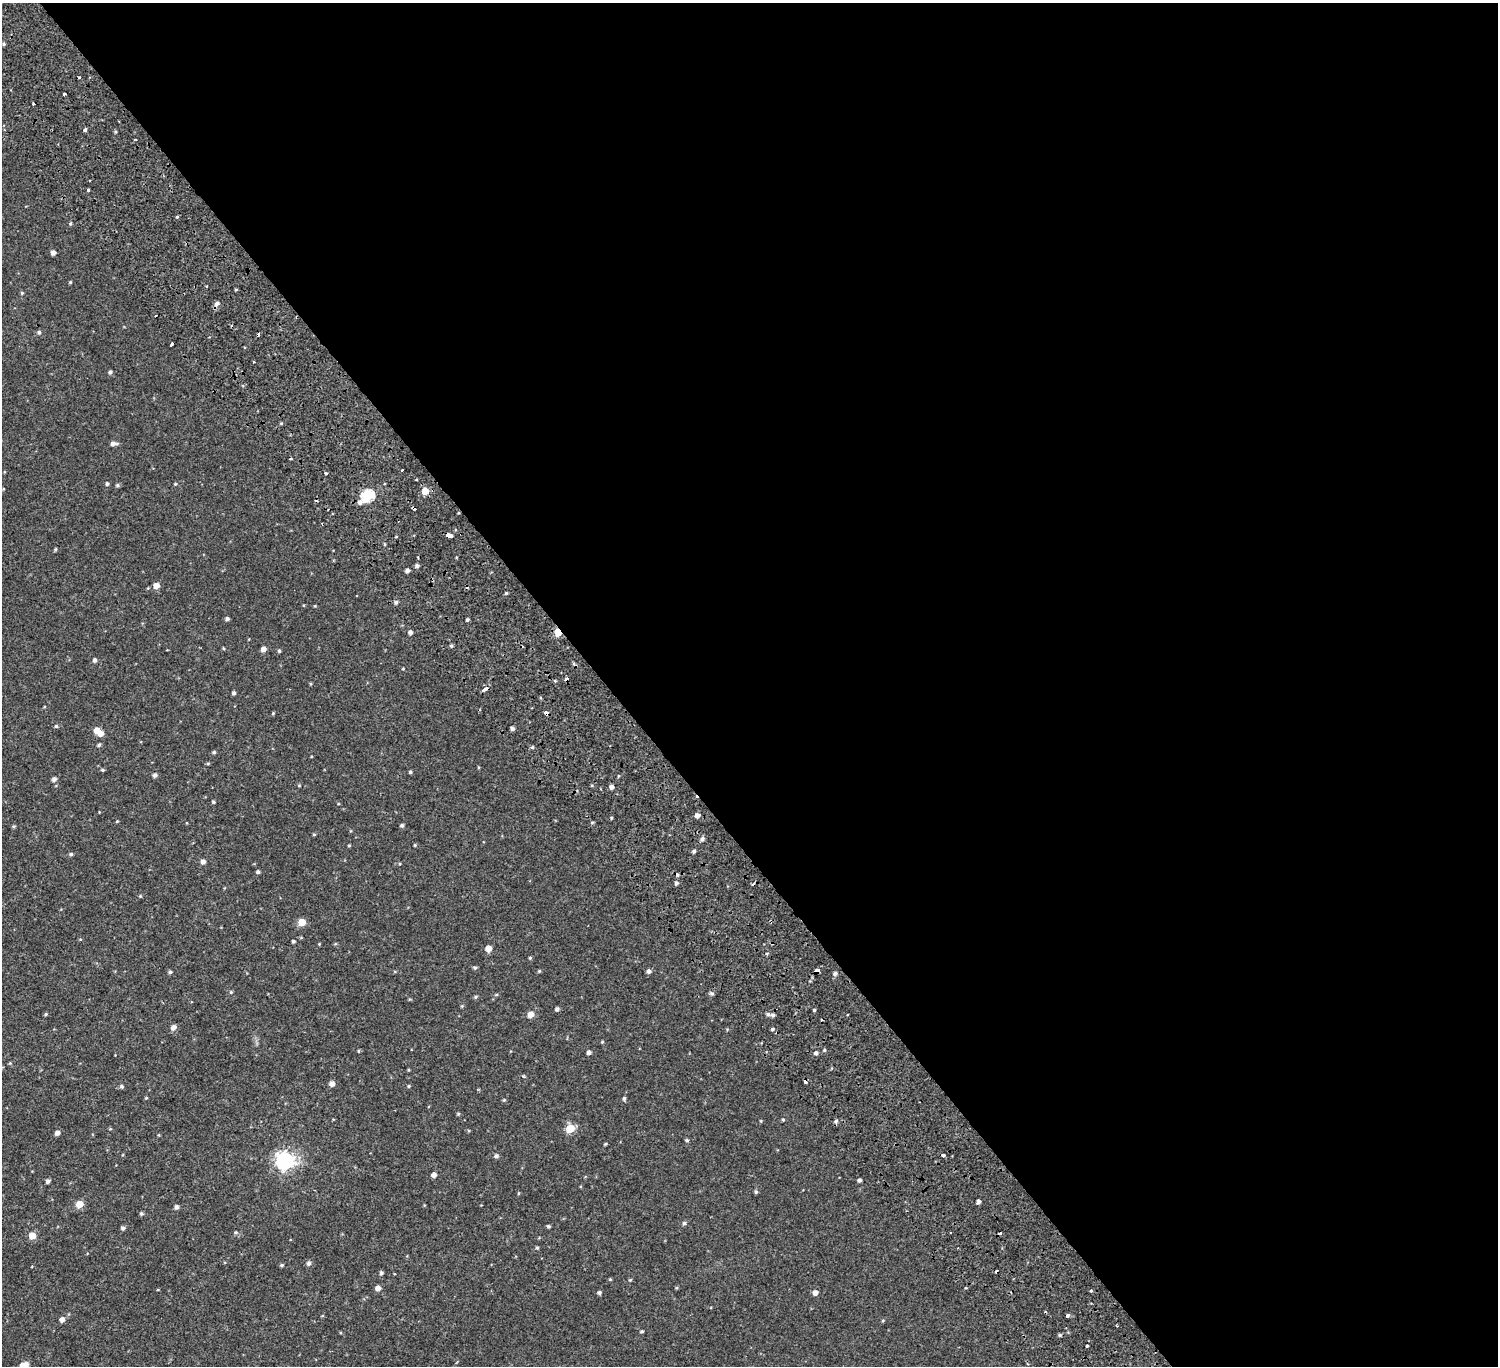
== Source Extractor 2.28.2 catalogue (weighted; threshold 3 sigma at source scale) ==
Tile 8 of 4 x 4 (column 4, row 2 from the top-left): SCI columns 4664-6159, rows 3173-4536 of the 6334 x 6281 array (HDU 1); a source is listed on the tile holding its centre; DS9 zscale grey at full resolution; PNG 1500 x 1368 px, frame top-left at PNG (2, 3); no overlay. Shown black and unused: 60% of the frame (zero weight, under 2 of 3 exposures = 11% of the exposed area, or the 3 px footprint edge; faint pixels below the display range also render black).
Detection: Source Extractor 2.28.2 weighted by HDU 2 'WHT'; one run over the whole footprint, this tile lists its part. Background 0.00445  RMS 0.004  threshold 0.018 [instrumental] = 3 sigma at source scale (4.5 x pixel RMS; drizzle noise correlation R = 1.50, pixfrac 1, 0.0396/0.0396 arcsec/px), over >= 5 px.
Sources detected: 172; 19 cosmic-ray / hot-pixel residue — not listed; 1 inside a brighter listed object's ellipse — not listed separately; the other 152 listed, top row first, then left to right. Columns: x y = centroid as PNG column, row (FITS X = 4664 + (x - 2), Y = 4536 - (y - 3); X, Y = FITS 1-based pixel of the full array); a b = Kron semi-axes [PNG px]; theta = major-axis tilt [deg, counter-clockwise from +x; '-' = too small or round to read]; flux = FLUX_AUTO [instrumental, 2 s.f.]
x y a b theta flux
4 44 4 4 - 0.58
85 129 4 3 - 1.5
115 132 4 3 - 0.42
88 190 3 3 - 0.59
177 217 3 3 - 1.9
70 224 4 4 - 0.43
53 252 4 4 - 1.6
70 282 4 3 - 0.38
236 290 5 3 - 0.35
22 293 5 4 - 0.44
217 303 6 5 - 1.3
39 332 5 5 - 0.75
110 372 5 4 - 0.79
113 443 8 5 4 1.5
402 470 3 3 - 0.58
326 473 3 3 - 2.3
107 484 4 4 - 0.65
175 484 4 3 - 0.34
117 485 5 4 - 0.61
425 491 5 5 - 5.6
368 495 6 5 - 34
360 502 6 5 - 1.4
450 535 5 3 - 4.7
55 549 4 3 - 0.43
417 566 4 4 - 0.92
407 570 4 4 - 1.2
156 586 5 5 - 3.3
506 593 4 3 - 0.43
396 602 5 4 - 0.74
315 606 4 3 - 0.31
227 619 4 4 - 0.92
467 620 3 3 - 0.62
410 632 4 4 - 0.96
558 632 5 4 - 8.3
451 646 4 4 - 0.54
223 648 4 3 - 0.33
263 649 5 4 - 1.6
279 651 4 4 - 0.51
95 660 5 4 - 0.91
485 689 5 3 - 3.7
234 693 4 4 - 0.75
273 713 5 3 - 0.34
546 713 4 3 - 3.5
56 726 4 4 - 0.54
512 729 4 4 - 0.98
97 730 5 5 - 3.4
101 733 5 5 - 2.4
99 745 5 4 - 0.6
532 747 5 4 - 0.53
214 752 4 4 - 0.54
208 763 4 4 - 0.41
102 770 4 3 - 0.48
410 772 3 3 - 0.51
155 775 5 5 - 0.98
54 779 5 5 - 1.2
299 785 5 3 - 0.29
611 787 4 4 - 1.3
213 802 4 4 - 0.57
697 815 5 4 - 1.8
117 821 5 3 - 0.26
592 822 5 3 - 0.4
402 825 4 4 - 0.76
14 826 5 3 - 0.4
314 834 4 4 - 0.39
702 839 5 5 - 1
349 845 5 3 - 0.33
415 845 4 3 - 0.34
694 851 4 4 - 0.79
71 854 5 4 - 0.6
203 861 5 4 - 1.6
258 872 4 4 - 0.67
676 883 5 4 - 0.88
140 896 4 4 - 0.37
302 922 5 5 - 6.9
293 941 3 3 - 0.61
319 944 4 4 - 0.28
488 948 5 5 - 3.8
767 953 5 3 - 0.41
530 958 4 4 - 0.41
475 968 5 5 - 0.58
539 971 4 4 - 0.39
649 971 5 5 - 1.1
817 971 4 4 - 3.7
170 972 5 4 - 0.67
835 973 5 5 - 0.99
231 992 4 4 - 0.38
712 993 5 5 - 0.74
475 997 4 4 - 0.55
462 1006 5 4 - 0.36
557 1009 5 4 - 0.82
814 1010 3 3 - 1.6
46 1014 4 4 - 0.42
530 1014 6 5 - 3
768 1014 6 5 - 0.85
173 1027 6 5 - 1.8
772 1029 4 3 - 1.2
602 1042 4 4 - 0.36
824 1050 4 4 - 0.45
359 1051 5 3 - 0.33
589 1052 4 4 - 1.2
816 1053 5 4 - 0.83
408 1070 5 3 - 0.3
523 1076 4 4 - 0.41
805 1081 5 3 - 1.3
332 1084 5 5 - 1.9
122 1086 5 5 - 0.65
409 1086 4 4 - 0.41
146 1098 4 4 - 0.32
624 1098 6 4 88 0.58
504 1100 4 4 - 0.39
458 1114 5 4 - 0.41
783 1120 4 3 - 0.41
761 1121 5 3 - 0.28
836 1121 6 5 - 0.78
570 1128 5 5 - 12
57 1133 5 4 - 1.5
687 1140 4 4 - 0.52
605 1144 4 3 - 0.39
943 1155 3 3 - 2.9
496 1156 5 5 - 0.95
284 1161 7 7 - 150
434 1175 4 4 - 1.8
859 1180 4 3 - 0.84
48 1181 4 4 - 1.1
756 1192 5 4 - 0.58
519 1193 5 3 - 0.3
978 1202 4 3 - 1.2
79 1204 5 5 - 5.9
176 1207 5 5 - 1
141 1213 5 5 - 0.56
684 1223 5 5 - 0.69
548 1226 4 3 - 0.63
123 1228 4 4 - 0.81
235 1232 4 4 - 0.42
951 1233 2 2 - 0.43
32 1236 5 5 - 4.8
537 1248 4 4 - 0.48
309 1263 5 5 - 1
282 1265 5 4 - 0.53
381 1273 5 4 - 0.7
610 1279 4 4 - 0.32
630 1280 4 4 - 0.35
378 1288 5 5 - 2
1091 1291 3 3 - 0.82
599 1292 5 4 - 0.76
815 1292 5 5 - 1.8
1068 1315 4 3 - 0.76
62 1320 5 5 - 1.7
642 1331 4 3 - 0.52
1060 1335 4 4 - 0.59
1087 1346 3 3 - 1.3
23 1365 8 5 22 3.9
Overlapping masked pixels (flux is a lower limit): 6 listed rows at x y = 450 535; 558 632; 485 689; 546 713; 817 971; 805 1081
Isophote crosses this tile's border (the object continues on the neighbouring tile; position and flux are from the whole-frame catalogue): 1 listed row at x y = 23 1365